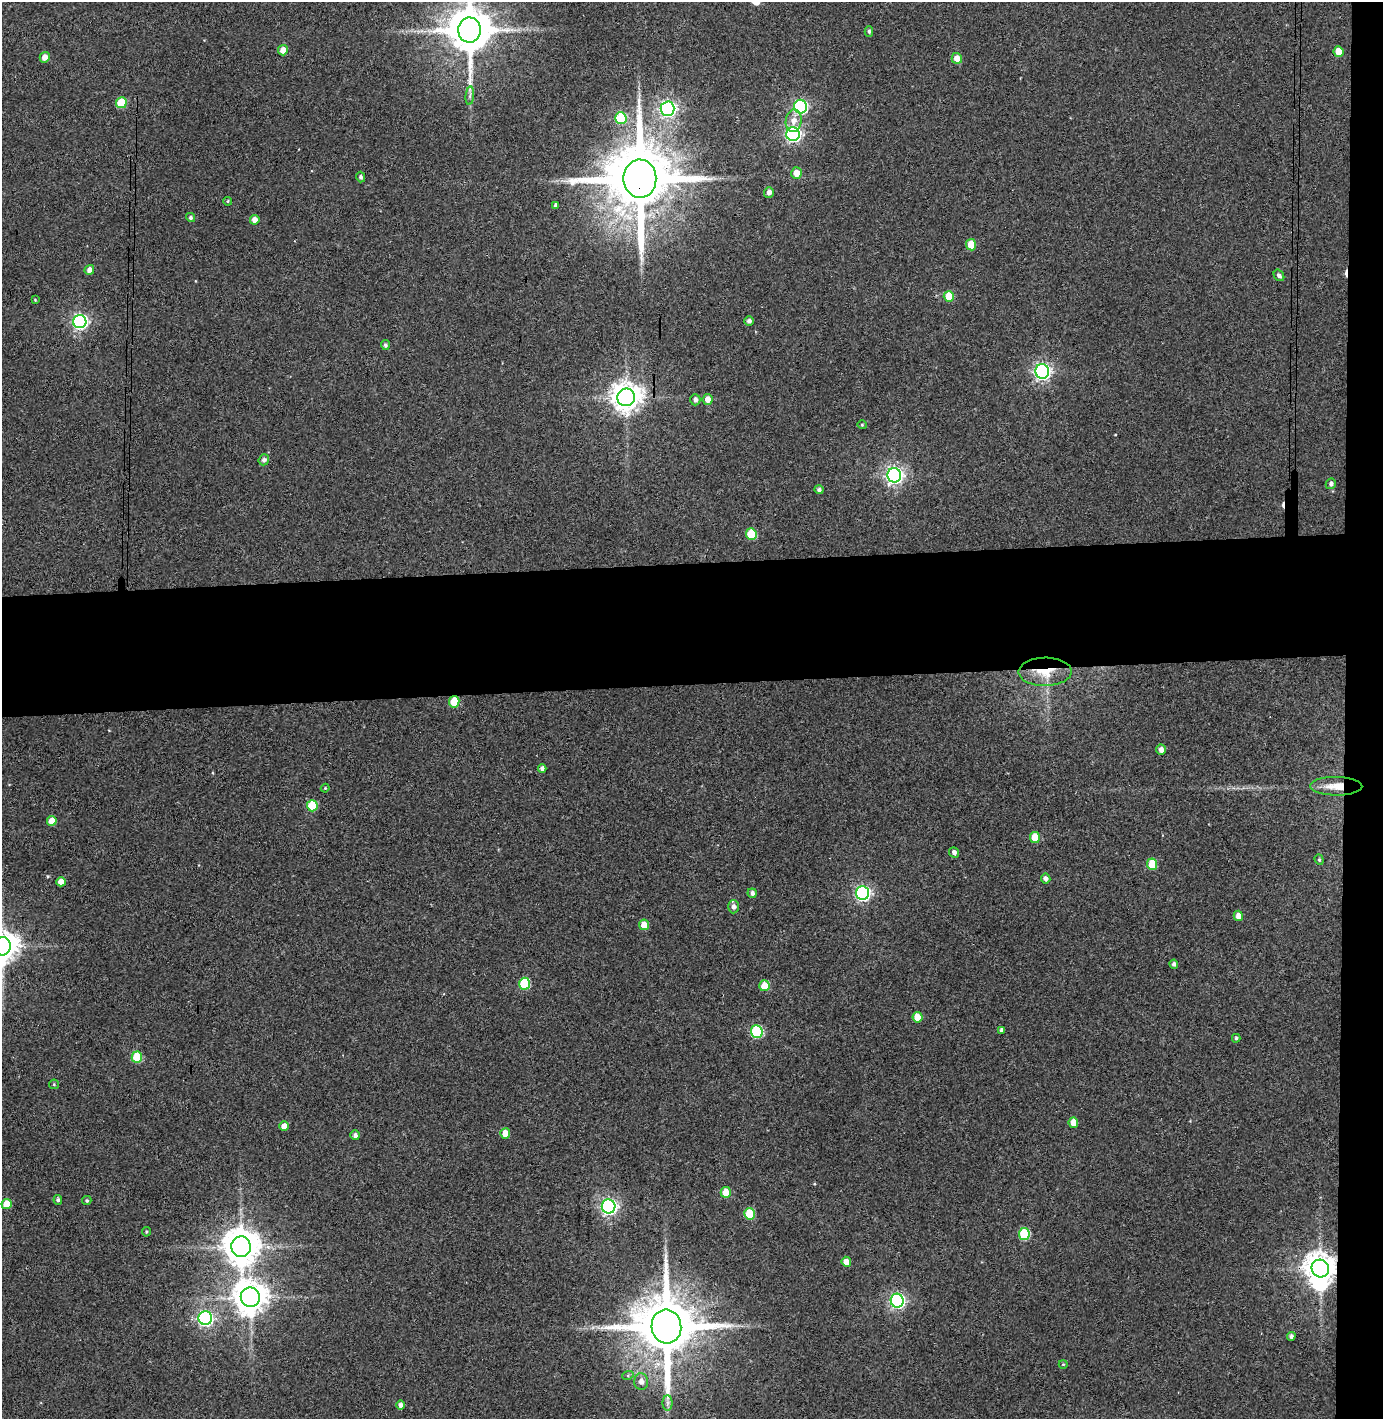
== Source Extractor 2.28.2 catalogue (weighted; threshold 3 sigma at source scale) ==
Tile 6 of 3 x 3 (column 3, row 2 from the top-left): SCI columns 2836-4216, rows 1475-2891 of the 4290 x 4366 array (HDU 1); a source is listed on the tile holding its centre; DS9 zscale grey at full resolution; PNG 1385 x 1421 px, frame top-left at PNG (2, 2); each listed source drawn as its Kron ellipse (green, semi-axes under 4 px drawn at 4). Shown black and unused: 11% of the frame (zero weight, under 3 of 4 exposures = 6% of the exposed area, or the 3 px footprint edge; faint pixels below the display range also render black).
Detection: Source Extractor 2.28.2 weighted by HDU 2 'WHT'; one run over the whole footprint, this tile lists its part. Background 0.0861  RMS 0.006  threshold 0.0271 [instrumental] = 3 sigma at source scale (4.5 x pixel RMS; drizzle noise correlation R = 1.50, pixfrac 1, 0.05/0.05 arcsec/px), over >= 5 px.
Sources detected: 96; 1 inside a brighter object's white glare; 2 cosmic-ray / hot-pixel residue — neither listed nor drawn; the other 93 listed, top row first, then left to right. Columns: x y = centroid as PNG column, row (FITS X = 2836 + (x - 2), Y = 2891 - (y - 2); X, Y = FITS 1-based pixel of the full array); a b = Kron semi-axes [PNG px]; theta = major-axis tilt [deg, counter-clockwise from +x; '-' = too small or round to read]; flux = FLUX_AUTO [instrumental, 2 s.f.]
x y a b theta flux
469 30 12 11 - 2900
869 31 5 4 - 1.1
283 50 5 5 - 5.2
1338 52 5 5 - 8.7
45 57 5 5 - 5
957 58 5 5 - 5.6
470 96 9 4 85 1.6
121 103 5 5 - 23
800 107 7 6 - 100
668 109 7 7 - 210
621 118 6 5 - 38
794 121 11 8 82 4.9
793 134 7 6 - 160
796 173 5 5 - 6.6
361 177 5 4 - 1.4
640 179 19 16 89 6700
769 192 5 5 - 2.5
227 201 4 4 - 0.75
556 205 4 3 - 1.6
191 217 5 4 - 1.2
255 220 5 5 - 4.1
971 245 5 5 - 13
89 270 5 4 - 3.3
1279 275 6 4 -53 1.7
949 296 5 5 - 15
35 300 4 3 - 0.54
749 321 5 5 - 1.9
80 322 6 6 - 170
385 345 5 4 - 1.3
1042 371 7 7 - 230
626 397 9 9 - 870
707 399 5 5 - 3.9
695 400 6 5 - 2.2
862 425 4 4 - 0.69
264 460 5 5 - 1.9
894 475 7 7 - 270
1331 484 5 5 - 1.7
819 490 4 4 - 1.6
751 534 6 5 - 20
1045 672 26 14 0 15
454 702 5 5 - 20
1161 750 5 5 - 3.2
542 768 4 4 - 1.9
1336 786 26 9 0 10
325 788 4 4 - 0.59
312 806 6 5 - 24
52 821 5 5 - 9.4
1035 838 5 5 - 13
954 852 5 5 - 2.2
1319 860 5 4 - 0.92
1152 864 5 5 - 18
1046 879 5 5 - 2.3
61 882 5 4 - 5.4
752 893 5 4 - 2
863 893 7 6 - 160
733 907 7 5 89 2.4
1238 916 5 4 - 4.3
644 925 5 5 - 8.5
2 946 9 9 - 1100
1174 964 4 4 - 1.5
525 984 6 5 - 37
764 986 5 5 - 11
917 1017 5 5 - 7.9
1001 1030 4 3 - 1.5
757 1031 6 6 - 53
1236 1038 4 3 - 0.97
137 1057 5 5 - 22
54 1084 5 5 - 0.67
1073 1123 5 5 - 8.4
284 1126 5 5 - 4.5
505 1133 5 5 - 7.2
355 1135 5 4 - 2.3
726 1192 5 5 - 9.2
58 1200 5 4 - 1.2
87 1201 4 4 - 0.93
6 1204 5 5 - 10
609 1206 7 7 - 210
749 1214 5 5 - 19
146 1232 5 4 - 0.73
1024 1234 6 5 - 35
241 1247 10 9 - 1400
846 1262 5 5 - 6.2
1320 1268 9 8 - 910
250 1297 10 9 - 1100
897 1301 7 6 - 150
205 1318 7 7 - 160
666 1326 17 15 -85 5100
1291 1336 4 4 - 1.5
1063 1364 4 4 - 0.55
628 1375 6 3 19 0.77
641 1382 8 7 - 3.3
668 1403 7 5 90 1.8
400 1405 5 4 - 2
Overlapping masked pixels (flux is a lower limit): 5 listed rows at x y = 640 179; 1045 672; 454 702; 1336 786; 1320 1268
Isophote crosses this tile's border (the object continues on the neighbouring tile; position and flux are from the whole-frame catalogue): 2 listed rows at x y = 469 30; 2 946